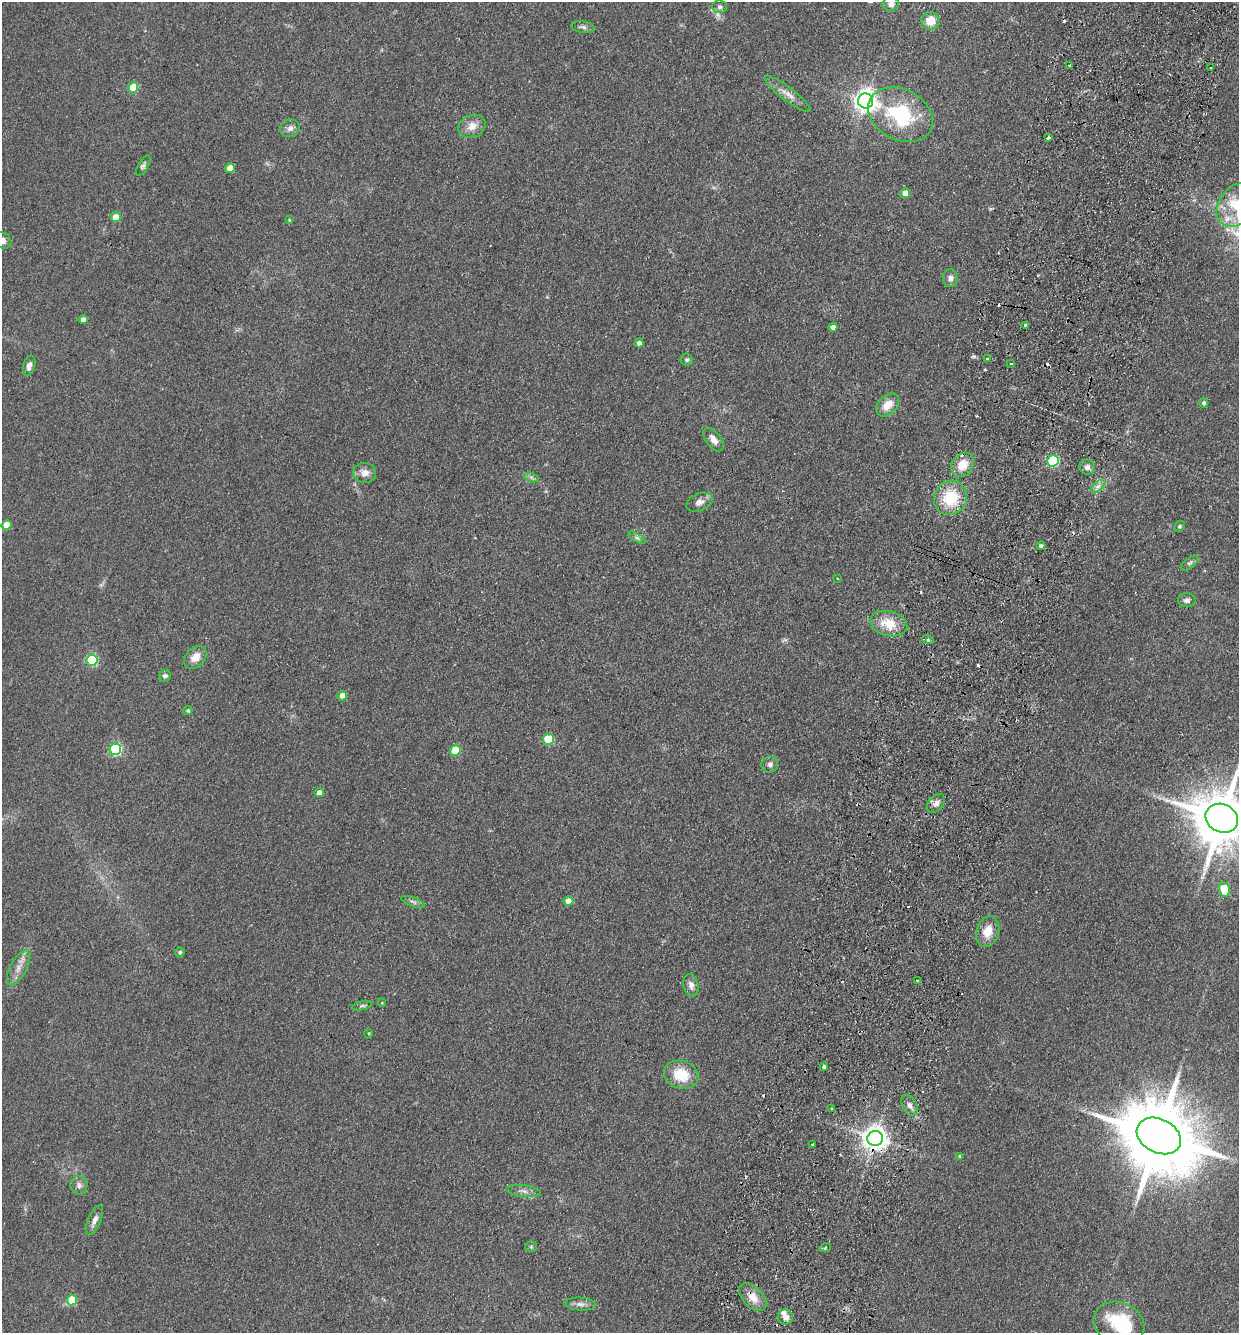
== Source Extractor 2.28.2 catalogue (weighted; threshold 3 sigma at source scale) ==
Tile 10 of 4 x 4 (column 2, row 3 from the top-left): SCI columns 1554-2790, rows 1354-2684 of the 5452 x 5368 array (HDU 1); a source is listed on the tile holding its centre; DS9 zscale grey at full resolution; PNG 1241 x 1335 px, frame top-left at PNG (2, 2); each listed source drawn as its Kron ellipse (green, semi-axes under 4 px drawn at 4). Shown black and unused: <1% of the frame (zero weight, under 2 of 3 exposures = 3% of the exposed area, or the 3 px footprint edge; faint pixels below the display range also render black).
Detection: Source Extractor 2.28.2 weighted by HDU 2 'WHT'; one run over the whole footprint, this tile lists its part. Background 0.15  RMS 0.011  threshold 0.0505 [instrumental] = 3 sigma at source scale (4.5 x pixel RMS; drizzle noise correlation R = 1.50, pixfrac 1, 0.05/0.05 arcsec/px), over >= 5 px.
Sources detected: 101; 1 inside a brighter object's white glare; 9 cosmic-ray / hot-pixel residue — neither listed nor drawn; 1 inside a brighter listed object's ellipse — not listed separately; the other 90 listed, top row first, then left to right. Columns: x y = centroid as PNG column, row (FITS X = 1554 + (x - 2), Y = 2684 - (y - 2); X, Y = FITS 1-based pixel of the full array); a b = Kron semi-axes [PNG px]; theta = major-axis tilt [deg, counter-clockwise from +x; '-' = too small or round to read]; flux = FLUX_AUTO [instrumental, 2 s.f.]
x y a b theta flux
891 4 8 7 - 4.9
720 7 7 6 - 2.9
930 21 9 8 - 15
583 27 12 6 -10 3.7
1070 66 3 3 - 5.4
1211 68 3 3 - 1.9
133 87 5 5 - 35
788 94 28 6 -37 10
866 101 7 7 - 850
901 115 34 25 -28 90
472 126 14 11 24 11
290 128 10 8 23 5.2
1048 138 3 3 - 6.4
143 166 11 5 60 2.8
230 168 5 4 - 15
905 193 5 5 - 9.9
1237 205 24 17 52 38
116 217 5 5 - 21
289 220 3 3 - 0.91
2 240 10 8 -30 5.7
950 278 9 7 88 4.8
83 320 4 4 - 6.3
1025 325 3 3 - 4.2
833 327 4 4 - 6.1
639 343 4 4 - 5.2
987 359 3 2 - 1.2
687 360 6 6 - 2.2
1011 363 3 3 - 3.4
29 366 10 6 74 5.3
1204 403 5 4 - 2.7
887 405 13 9 44 15
713 440 13 7 -53 8.5
1053 461 6 5 - 110
963 465 13 10 50 16
1087 467 8 7 - 4.5
365 473 11 10 - 8.3
531 477 7 4 -19 2.6
1098 486 8 4 36 3.7
950 498 17 16 - 43
699 502 14 8 22 7.2
7 525 5 4 - 19
1180 526 6 5 - 1.8
637 538 10 4 -30 2.6
1041 546 4 4 - 3.5
1190 563 10 5 37 2.8
837 578 4 2 - 0.86
1187 600 9 7 1 3.9
889 624 19 12 -15 24
928 640 6 3 -18 1.5
195 657 13 9 45 12
92 660 5 5 - 100
165 676 6 5 - 3.1
342 696 5 5 - 9
188 711 4 4 - 1.6
549 739 5 5 - 55
115 749 6 5 - 120
455 750 5 5 - 44
770 764 8 8 - 3.9
319 793 5 4 - 8.9
936 803 11 7 47 5.3
1222 818 17 14 -24 7400
1224 890 7 5 -78 45
568 901 5 5 - 13
413 902 12 4 -20 3.3
988 932 15 11 72 18
180 952 5 5 - 2.2
18 968 19 8 62 9.7
918 981 4 3 - 2.4
691 985 11 7 -77 5.9
382 1003 4 3 - 0.99
362 1006 10 4 13 2.3
368 1033 5 3 - 1.1
824 1067 4 4 - 3
681 1075 17 14 -17 31
910 1105 11 7 -63 5.3
832 1109 4 3 - 1.5
1159 1136 23 17 -27 15000
875 1138 8 7 - 1100
812 1144 3 2 - 1.7
960 1156 3 3 - 1.4
79 1185 9 8 - 4.6
523 1191 17 6 -6 5.8
95 1220 16 6 67 6.2
531 1247 5 5 - 1.5
825 1248 5 3 - 1.2
753 1297 17 10 -45 14
72 1300 5 5 - 39
580 1304 16 6 -3 5.5
785 1317 7 7 - 7.2
1119 1323 26 21 -23 64
Overlapping masked pixels (flux is a lower limit): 2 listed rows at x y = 875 1138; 753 1297
Isophote crosses this tile's border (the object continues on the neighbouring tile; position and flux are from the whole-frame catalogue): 4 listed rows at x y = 1237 205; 2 240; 1222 818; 1119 1323